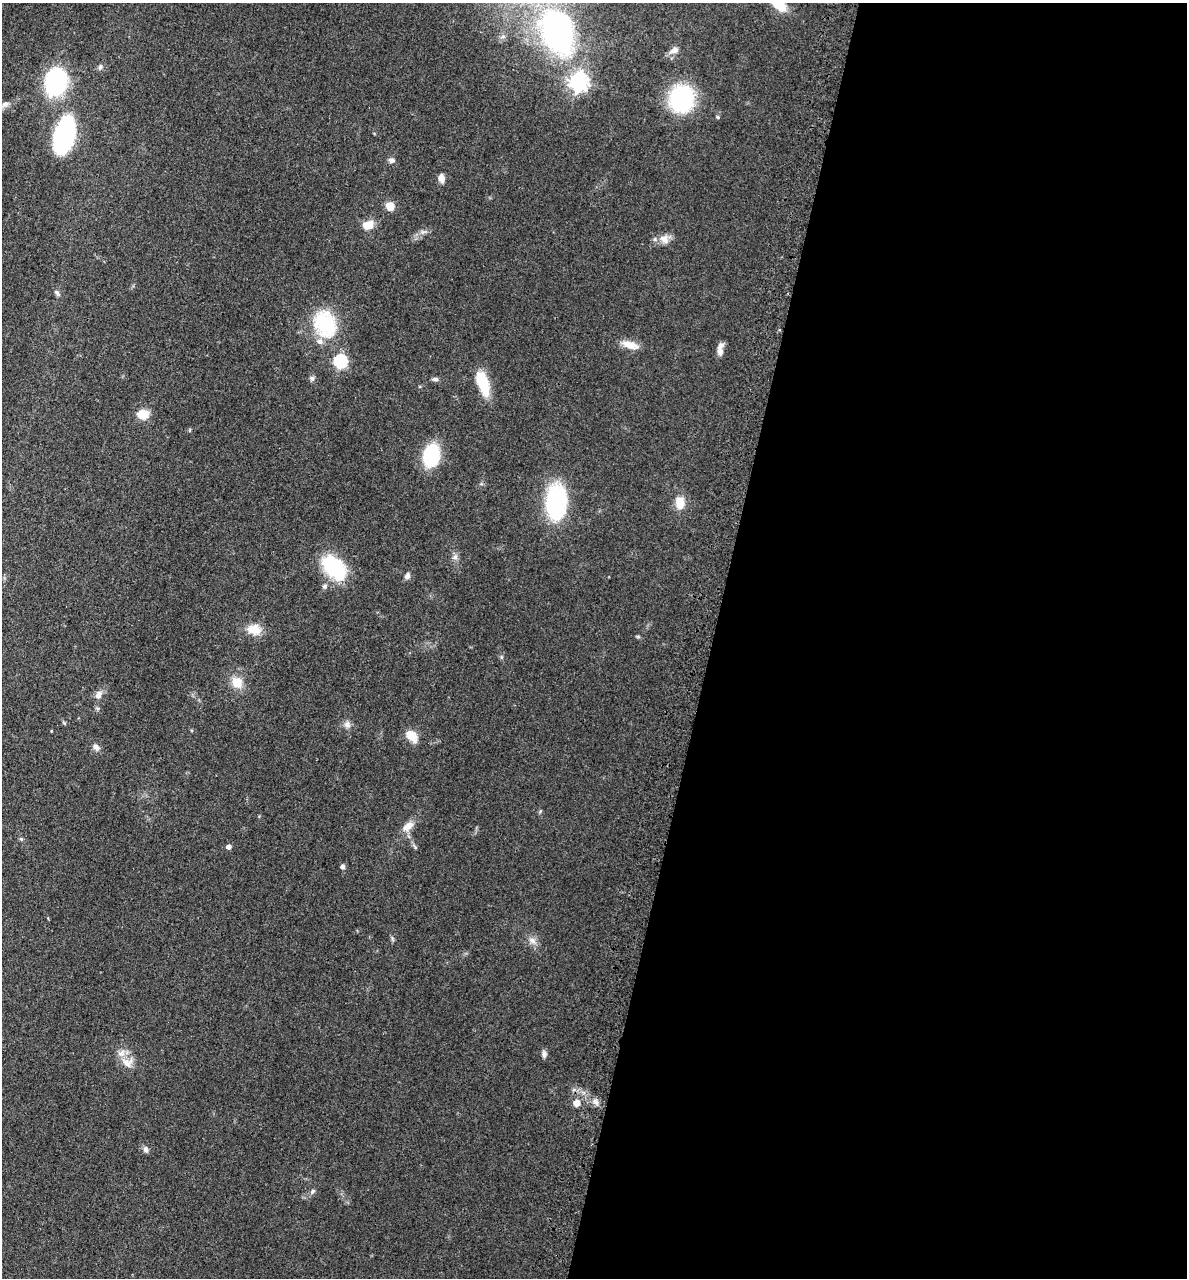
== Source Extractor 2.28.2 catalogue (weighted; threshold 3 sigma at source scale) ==
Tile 12 of 4 x 4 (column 4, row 3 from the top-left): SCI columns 3875-5059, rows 1347-2622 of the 5260 x 5242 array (HDU 1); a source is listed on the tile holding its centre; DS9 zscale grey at full resolution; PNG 1189 x 1280 px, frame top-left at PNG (2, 3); no overlay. Shown black and unused: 40% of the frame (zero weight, under 3 of 4 exposures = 7% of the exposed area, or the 3 px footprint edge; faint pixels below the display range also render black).
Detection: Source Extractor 2.28.2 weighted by HDU 2 'WHT'; one run over the whole footprint, this tile lists its part. Background 0.041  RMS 0.005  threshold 0.0223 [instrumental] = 3 sigma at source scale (4.5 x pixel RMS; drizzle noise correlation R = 1.50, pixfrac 1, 0.05/0.05 arcsec/px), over >= 5 px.
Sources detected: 56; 2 inside a brighter listed object's ellipse — not listed separately; the other 54 listed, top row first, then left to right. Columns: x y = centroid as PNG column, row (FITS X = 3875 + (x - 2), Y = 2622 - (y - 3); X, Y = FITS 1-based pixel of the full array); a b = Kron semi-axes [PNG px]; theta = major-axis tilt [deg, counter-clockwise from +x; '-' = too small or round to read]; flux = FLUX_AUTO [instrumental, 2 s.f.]
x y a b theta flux
779 5 15 9 -36 12
558 32 40 26 -71 140
674 50 11 8 27 3.3
100 67 8 5 75 1.1
56 82 31 25 72 44
578 82 7 7 - 230
681 99 23 20 86 55
4 105 19 7 33 3.1
718 117 5 4 - 0.79
64 135 38 19 76 64
391 160 8 6 -9 1.9
441 178 10 7 -83 3.1
390 206 8 7 - 6.2
368 225 11 8 19 7.8
423 232 11 5 10 1.8
664 239 14 12 -45 4.1
57 293 10 5 -54 1.3
325 324 34 26 -68 33
630 345 23 9 -15 6.1
720 351 13 8 -83 3.2
340 361 6 6 - 66
312 378 7 6 - 1.3
435 379 8 6 2 1.3
483 383 27 11 -71 17
143 414 10 8 1 11
431 455 15 12 82 42
556 502 38 21 87 48
680 503 14 10 -87 7.2
455 557 8 8 - 1.8
334 567 30 19 -44 32
407 576 9 6 69 1.8
325 586 7 6 - 1.3
254 630 18 13 -10 8
638 637 6 4 -1 0.63
501 657 6 4 -89 0.73
237 682 16 14 -53 7.7
99 695 12 9 57 2.8
347 725 10 9 - 2.3
51 731 4 2 - 0.37
411 736 13 9 -44 8.2
96 747 10 7 -49 2.2
408 826 17 9 34 4.6
21 839 6 4 -45 0.68
228 847 5 5 - 2.2
415 847 9 3 -57 0.87
343 867 5 5 - 1.8
392 938 8 3 -71 0.81
532 941 12 8 -39 3
544 1054 8 6 -90 1.9
127 1062 18 15 -18 6.2
595 1102 10 7 -58 2.4
577 1103 5 5 - 6.7
145 1149 9 6 -74 1.7
312 1191 8 5 43 1.2
Isophote crosses this tile's border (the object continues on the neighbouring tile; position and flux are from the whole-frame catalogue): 2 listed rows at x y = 779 5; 4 105